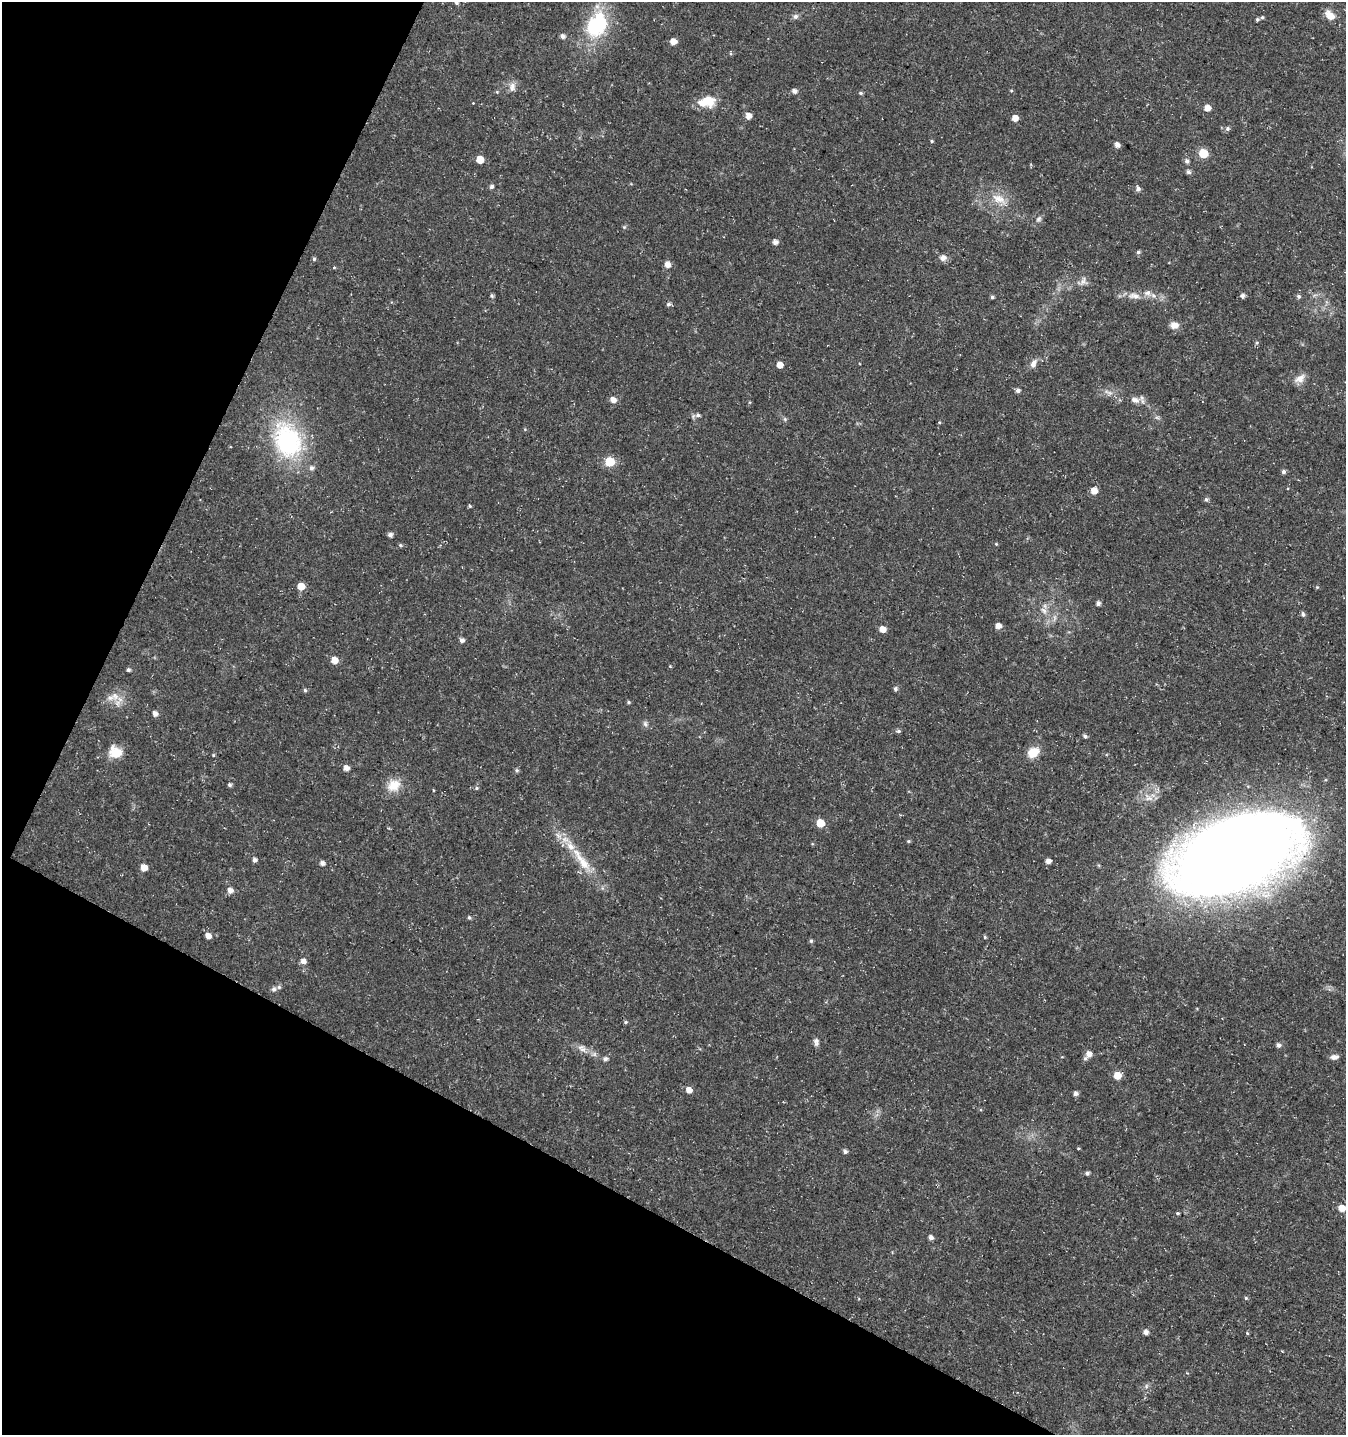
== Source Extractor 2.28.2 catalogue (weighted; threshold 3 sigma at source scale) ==
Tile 9 of 4 x 4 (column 1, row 3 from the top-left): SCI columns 200-1543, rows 1443-2875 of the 5842 x 5743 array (HDU 1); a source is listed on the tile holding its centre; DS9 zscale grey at full resolution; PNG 1348 x 1437 px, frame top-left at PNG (2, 2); no overlay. Shown black and unused: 25% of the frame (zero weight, under 3 of 5 exposures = <1% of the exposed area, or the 3 px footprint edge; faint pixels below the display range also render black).
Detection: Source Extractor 2.28.2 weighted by HDU 2 'WHT'; one run over the whole footprint, this tile lists its part. Background 0.0225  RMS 0.0021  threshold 0.0094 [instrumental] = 3 sigma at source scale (4.5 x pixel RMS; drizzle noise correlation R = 1.50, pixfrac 1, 0.0396/0.0396 arcsec/px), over >= 5 px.
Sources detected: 129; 5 inside a brighter listed object's ellipse — not listed separately; the other 124 listed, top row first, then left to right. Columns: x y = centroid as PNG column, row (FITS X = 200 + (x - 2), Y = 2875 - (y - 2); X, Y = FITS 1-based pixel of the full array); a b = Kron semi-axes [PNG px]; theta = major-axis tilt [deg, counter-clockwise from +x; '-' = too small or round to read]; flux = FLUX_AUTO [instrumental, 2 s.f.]
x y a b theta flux
456 2 8 5 -36 0.48
1330 15 14 9 -44 2.2
795 17 8 7 - 0.65
1262 17 5 4 - 0.28
1257 19 4 4 - 0.36
597 25 34 24 62 15
562 36 5 5 - 0.89
673 41 5 5 - 1.9
512 87 14 7 83 1.2
1011 90 5 3 - 0.2
794 91 5 5 - 0.86
497 92 4 4 - 0.21
861 93 6 4 -15 0.35
707 101 22 13 7 4.2
1207 108 5 5 - 1.7
748 116 5 5 - 1.7
1015 118 5 5 - 1.8
1227 129 6 6 - 0.44
932 141 5 4 - 0.25
1117 145 5 5 - 1.1
1203 153 6 5 - 9.2
480 159 5 5 - 3.3
1187 161 6 5 - 0.6
1188 172 5 5 - 0.62
492 187 6 5 - 0.47
1138 189 6 5 - 0.76
999 199 23 11 -28 3.3
1039 219 9 6 53 0.61
624 227 5 5 - 0.28
775 242 5 5 - 0.93
1138 252 5 4 - 0.43
943 258 9 8 - 1.1
314 259 5 4 - 0.38
667 265 6 5 - 1.5
334 267 5 3 - 0.2
1082 282 15 10 36 1.4
492 296 5 4 - 0.41
1134 296 20 9 -5 2.1
1242 296 6 6 - 0.53
1299 296 5 5 - 0.46
992 297 5 4 - 0.4
668 304 6 5 - 0.49
1174 325 11 8 4 1.5
1033 363 13 7 60 1.2
780 365 5 5 - 1.8
1300 378 16 9 31 1.5
1018 390 5 5 - 0.67
1110 393 9 6 -1 0.87
613 400 6 6 - 1.3
1135 400 13 8 -18 1.4
698 415 7 5 1 0.63
785 419 6 4 -72 0.31
939 422 5 3 - 0.19
288 441 46 34 -68 26
610 462 6 6 - 9
1283 471 6 4 56 0.42
1094 491 5 5 - 2.4
1206 499 6 5 - 0.43
470 506 5 3 - 0.22
390 535 5 4 - 0.81
996 544 5 4 - 0.22
400 545 5 5 - 0.3
301 586 5 5 - 3
1317 587 4 4 - 0.23
1098 603 5 4 - 0.65
1044 610 11 7 -37 1.1
1303 614 6 5 - 0.51
998 626 5 5 - 1.5
882 629 6 5 - 1.9
462 640 5 5 - 0.82
334 660 6 5 - 2.6
128 670 4 4 - 0.48
895 689 6 6 - 0.4
305 690 5 5 - 0.33
115 696 14 11 -20 2.4
629 702 5 4 - 0.29
155 714 5 5 - 1
645 724 9 5 -70 0.56
899 731 6 5 - 0.42
1085 736 5 4 - 0.56
115 752 15 12 -20 3.7
1033 752 12 9 33 3.9
213 755 4 4 - 0.22
346 768 5 5 - 1.2
517 770 6 5 - 0.36
230 785 4 4 - 0.44
393 785 18 15 37 3.3
477 788 5 4 - 0.33
433 790 4 3 - 0.16
820 823 5 5 - 4.5
908 841 5 4 - 0.27
1235 853 111 57 21 340
254 860 5 4 - 0.79
582 861 50 11 -54 7.1
1048 861 5 5 - 1.1
322 863 5 5 - 0.68
144 868 5 5 - 2.3
230 890 6 6 - 1.3
469 917 5 5 - 0.31
208 936 5 5 - 1.5
985 937 5 4 - 0.26
811 941 5 4 - 0.36
303 961 6 5 - 1.2
274 989 7 6 - 0.61
626 1022 5 4 - 0.28
816 1042 11 7 -84 0.77
1278 1045 5 5 - 0.66
580 1047 13 7 -3 1.2
1089 1054 6 6 - 1.5
1334 1057 10 6 4 0.92
605 1059 5 5 - 0.66
1117 1075 6 5 - 3.4
689 1090 5 5 - 1.7
1075 1093 5 5 - 0.74
1078 1148 4 3 - 0.19
845 1151 5 5 - 0.59
1087 1173 5 4 - 0.5
1342 1208 5 5 - 2.5
1178 1213 4 3 - 0.25
931 1238 5 4 - 0.86
1246 1298 5 5 - 0.31
1145 1332 5 4 - 1.1
1247 1333 4 3 - 0.22
1146 1386 7 4 89 0.41
Isophote crosses this tile's border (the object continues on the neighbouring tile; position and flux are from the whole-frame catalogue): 2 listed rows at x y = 456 2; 1235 853